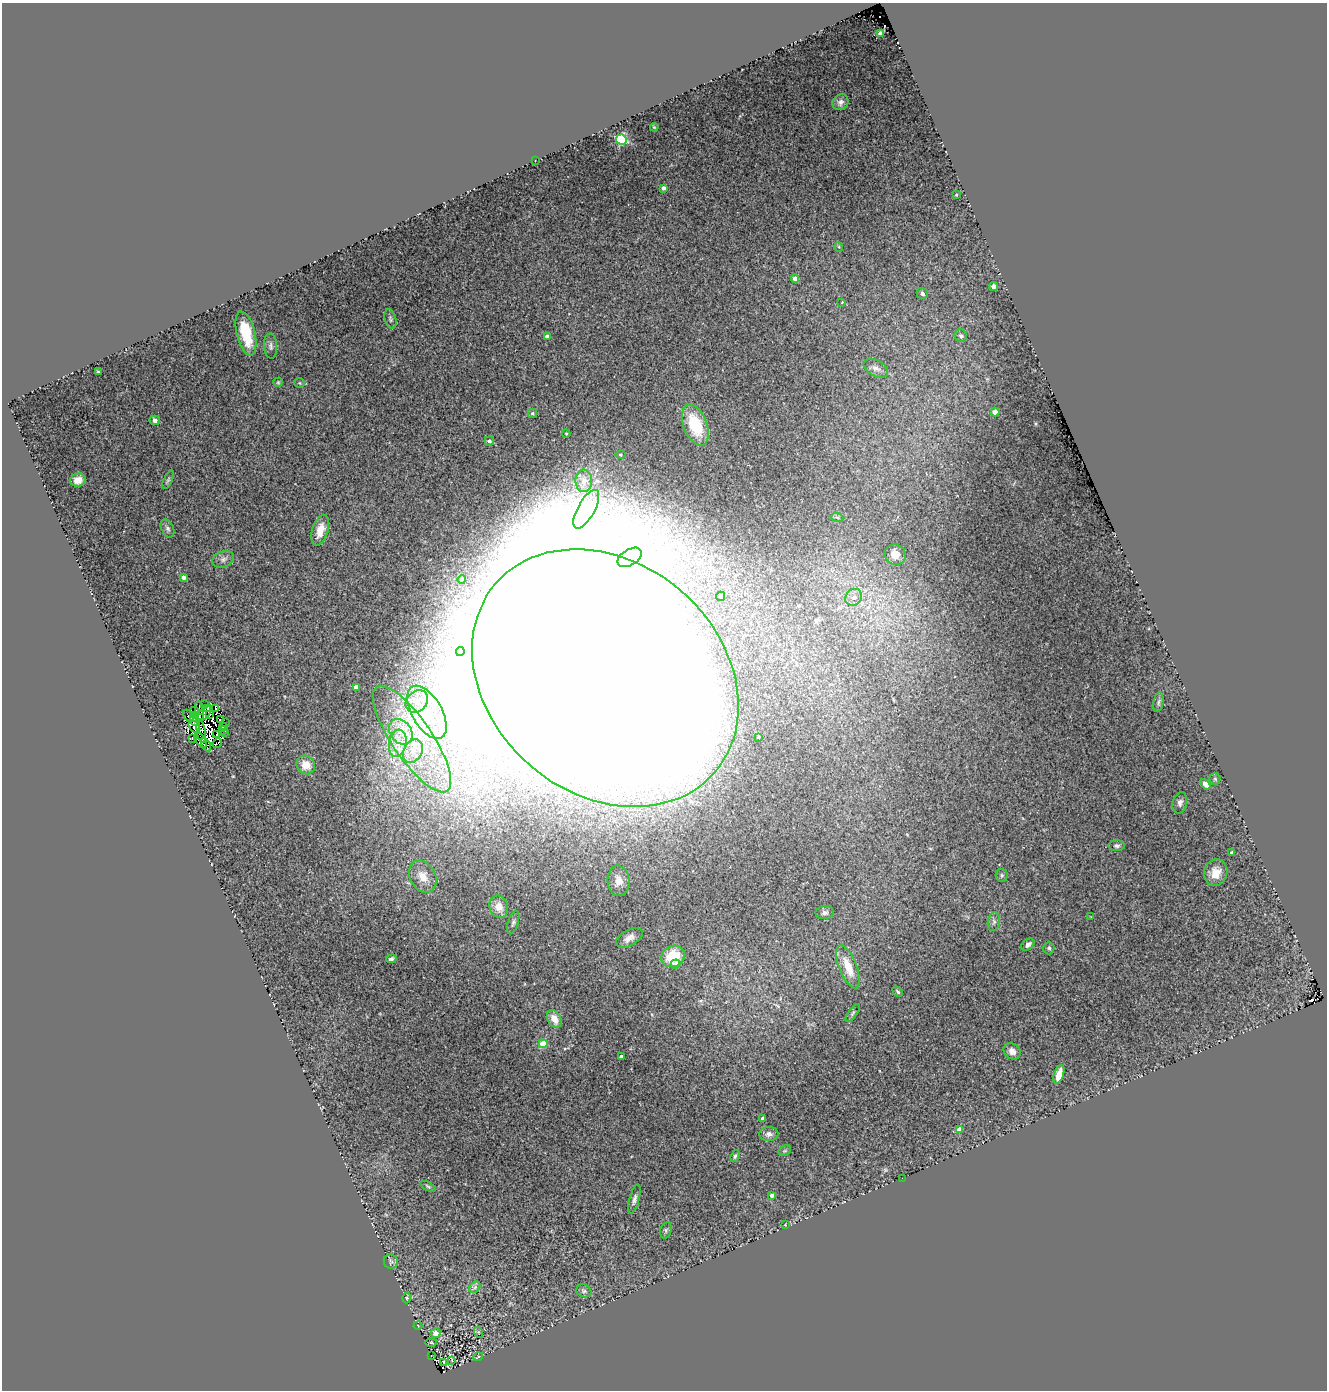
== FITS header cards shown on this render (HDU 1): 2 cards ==
NAXIS1  =                 1325
NAXIS2  =                 1388

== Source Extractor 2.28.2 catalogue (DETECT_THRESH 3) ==
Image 1325 x 1388 px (HDU 1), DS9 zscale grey, 1 PNG px = 1 image px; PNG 1329 x 1392 px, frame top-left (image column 1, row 1388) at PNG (2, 3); each listed source drawn as its Kron ellipse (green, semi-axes under 4 px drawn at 4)
Background 0.0473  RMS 0.013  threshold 0.0392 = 3 sigma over >= 5 px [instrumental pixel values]
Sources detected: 140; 12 with non-positive FLUX_AUTO (blend fragments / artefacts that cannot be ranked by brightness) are neither listed nor drawn; the other 128 listed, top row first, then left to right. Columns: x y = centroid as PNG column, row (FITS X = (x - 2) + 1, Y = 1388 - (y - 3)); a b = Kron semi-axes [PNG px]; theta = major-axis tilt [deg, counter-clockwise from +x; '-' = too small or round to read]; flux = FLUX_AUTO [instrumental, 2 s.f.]
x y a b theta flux
880 33 3 3 - 1.2
840 102 8 7 - 3.2
654 127 4 3 - 0.79
621 140 5 5 - 100
535 160 2 2 - 0.54
663 188 4 3 - 3.6
956 195 3 2 - 0.86
839 247 5 3 - 0.79
795 279 4 4 - 5.2
994 286 4 4 - 2.8
922 293 6 5 - 2.6
842 302 4 3 - 0.65
390 319 10 5 -73 2.1
246 333 22 9 -76 33
547 336 4 4 - 4.1
961 336 6 6 - 2.5
271 346 12 6 -85 3.3
876 368 13 8 -28 5
98 372 3 2 - 0.71
278 382 5 4 - 1.1
299 383 5 4 - 1.1
995 412 4 4 - 9.5
532 413 5 4 - 1.5
155 420 5 4 - 4.8
695 425 21 11 -68 49
566 434 4 3 - 0.91
489 441 5 5 - 2.3
621 455 5 4 - 1.1
78 480 8 6 17 12
168 480 10 4 64 1.7
584 481 11 8 88 6.4
586 509 21 8 61 15
837 517 6 4 -19 1.3
167 528 10 6 -63 2.7
320 530 16 8 73 13
895 555 11 10 - 7.9
630 557 13 8 33 8.6
223 559 11 8 21 4.2
184 577 4 3 - 5
462 579 4 4 - 1.4
721 596 4 4 - 1.8
854 597 9 8 - 4.9
460 652 4 4 - 1.4
605 678 145 115 -41 14000
356 687 4 4 - 7.2
417 701 12 10 44 10
1158 702 10 5 80 2.1
204 704 3 2 - 1.1
199 708 7 2 -79 0.85
208 709 3 2 - 1.6
215 709 3 2 - 0.81
194 711 3 3 - 1.7
427 712 29 15 -60 41
204 713 10 5 49 2.9
195 715 3 2 - 1.2
200 715 5 2 - 5.5
210 715 3 2 - 2.3
188 716 7 3 -60 4.1
221 719 4 3 - 0.78
195 721 6 2 -48 0.85
225 722 3 2 - 1.6
194 727 7 5 -50 1.1
223 727 4 3 - 2.1
223 730 4 2 - 2.2
201 731 12 3 -82 1.4
401 732 14 10 -54 13
225 733 3 2 - 0.69
216 735 4 2 - 0.29
758 737 3 2 - 0.81
192 738 3 3 - 1.3
412 739 63 20 -56 81
200 740 8 4 -55 6.6
217 743 5 2 - 1.2
398 743 14 8 80 11
206 745 7 2 -60 1.6
413 751 12 9 60 10
306 765 9 9 - 12
1215 779 5 5 - 1.5
1205 784 6 4 -51 6.5
1180 803 11 7 74 3.8
1117 846 8 5 -1 2.2
1232 853 4 3 - 3.2
1216 873 13 11 74 11
1002 875 6 6 - 1.6
423 877 17 12 -61 12
618 881 15 11 -87 7.7
499 907 11 9 -73 10
825 913 9 6 8 2.6
1091 917 3 2 - 0.52
994 922 9 6 81 2.9
513 923 12 5 72 2.4
629 938 14 8 29 6.7
1028 945 7 5 38 3.1
1049 948 6 5 - 1.9
673 956 12 10 28 28
391 959 5 4 - 2
675 964 5 4 - 7.5
848 967 23 8 -68 18
898 992 6 3 -45 1.4
853 1013 10 4 54 1.7
554 1019 9 6 -60 9.4
543 1044 4 4 - 25
1012 1051 9 7 -38 5.2
621 1056 3 3 - 1.7
1059 1074 10 5 72 12
763 1119 4 3 - 3.8
959 1129 4 4 - 9.5
769 1134 9 7 3 3.4
785 1151 6 5 - 1.3
735 1156 6 4 69 1.6
902 1178 3 2 - 0.72
428 1186 8 4 -30 1.4
772 1195 4 4 - 2.5
634 1199 15 5 75 3.5
785 1225 3 2 - 0.57
666 1230 8 5 74 2
391 1261 7 7 - 1.9
475 1287 6 5 - 2.1
584 1291 7 6 - 1.9
407 1298 5 3 - 0.82
418 1325 4 3 - 0.69
478 1332 5 3 - 0.75
436 1333 5 4 - 6.5
431 1342 6 3 -1 0.79
431 1356 2 2 - 0.91
478 1357 5 3 - 0.81
452 1360 3 2 - 0.46
444 1362 4 2 - 0.71
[12 non-positive-flux detections neither listed nor drawn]